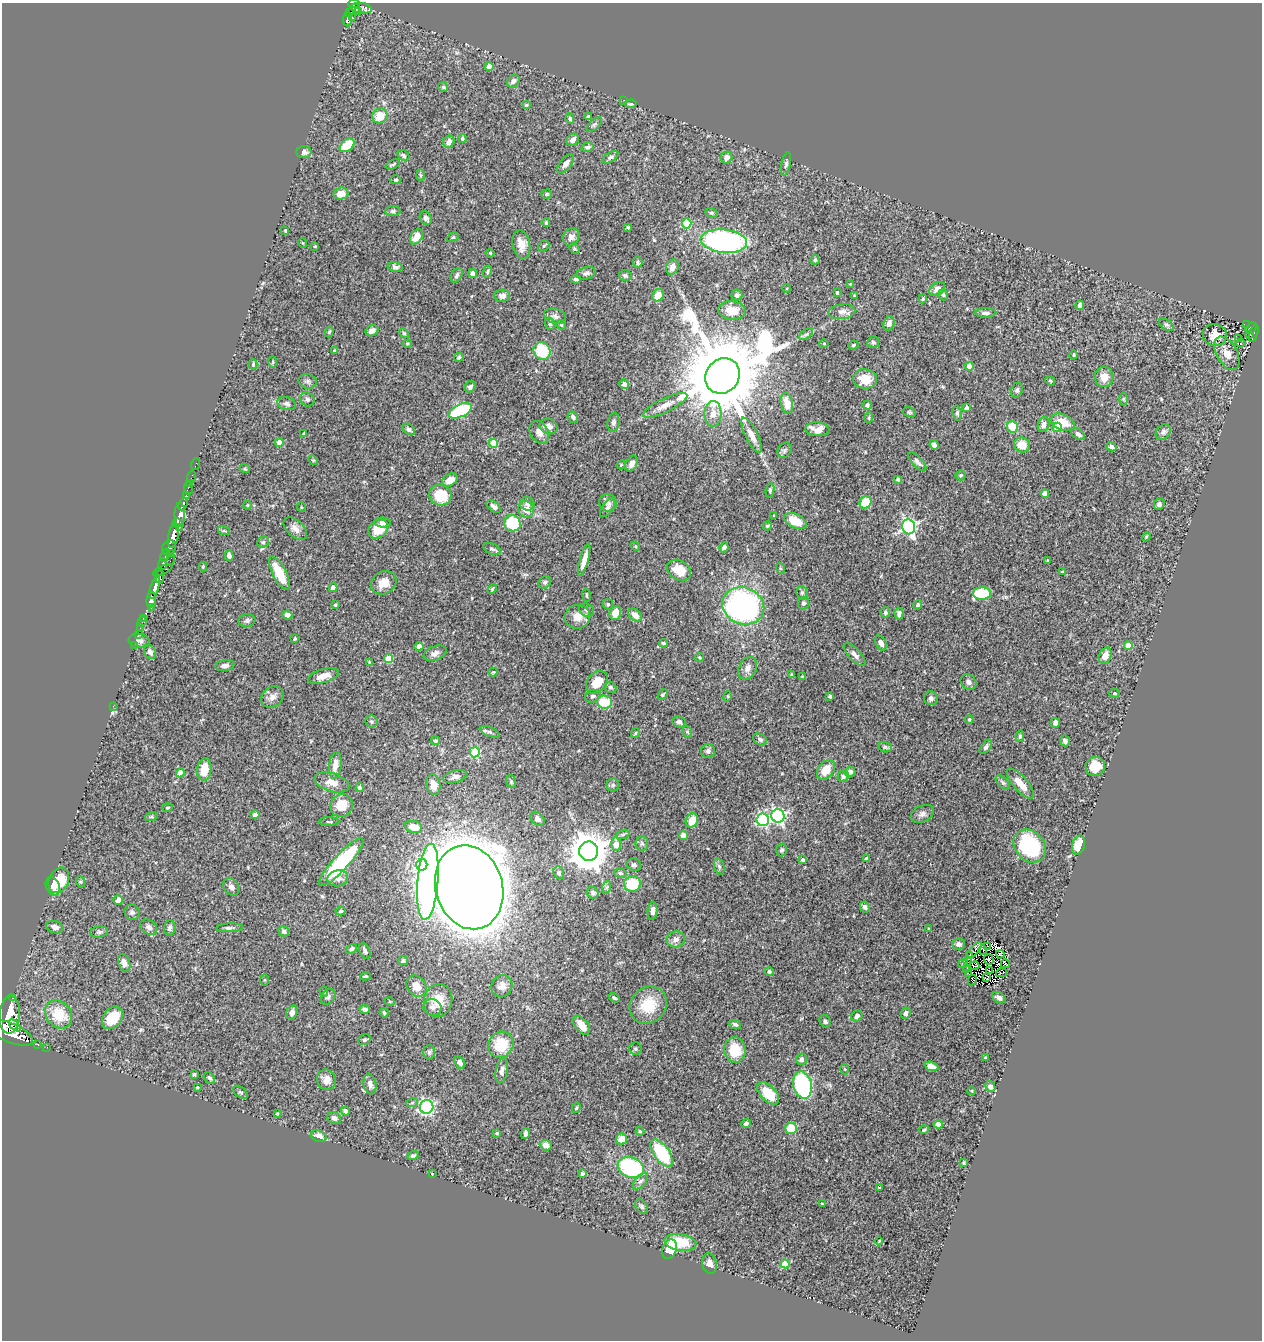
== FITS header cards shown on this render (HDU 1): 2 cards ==
NAXIS1  =                 1260
NAXIS2  =                 1338

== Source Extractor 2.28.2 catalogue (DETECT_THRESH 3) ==
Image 1260 x 1338 px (HDU 1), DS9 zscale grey, 1 PNG px = 1 image px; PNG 1264 x 1342 px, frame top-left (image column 1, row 1338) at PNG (2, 3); each listed source drawn as its Kron ellipse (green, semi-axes under 4 px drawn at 4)
Background 0.688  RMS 0.026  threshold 0.0779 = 3 sigma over >= 5 px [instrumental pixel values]
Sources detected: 447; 5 with non-positive FLUX_AUTO (blend fragments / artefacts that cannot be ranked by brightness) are neither listed nor drawn; the other 442 listed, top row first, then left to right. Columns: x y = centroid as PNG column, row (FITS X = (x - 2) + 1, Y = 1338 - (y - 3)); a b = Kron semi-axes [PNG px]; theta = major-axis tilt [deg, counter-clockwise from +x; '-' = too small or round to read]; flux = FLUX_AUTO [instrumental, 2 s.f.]
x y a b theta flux
354 4 6 3 -3 190
355 8 5 4 - 190
361 8 11 5 -8 190
359 12 3 3 - 31
350 13 4 3 - 96
352 18 2 2 - 19
348 19 7 4 86 180
489 66 4 4 - 15
513 81 7 5 44 6.1
443 87 5 5 - 2.7
624 100 2 2 - 3.8
631 104 6 4 4 3.6
526 105 4 3 - 1.9
380 116 8 7 - 28
588 117 4 4 - 4.9
570 118 5 4 - 4.1
594 124 9 5 42 3.3
462 138 4 4 - 2.2
573 140 7 5 43 7.8
449 142 6 5 - 8.2
347 145 8 5 39 48
588 147 6 4 14 3.8
304 152 8 6 0 6.3
403 155 6 5 - 3.6
610 157 8 5 30 4.5
727 158 6 5 - 10
393 164 7 4 24 2.3
566 164 11 5 51 9.9
786 164 12 4 78 4.5
420 175 6 4 -88 2.2
396 180 5 4 - 2.2
341 194 7 6 - 16
547 194 5 4 - 2.4
393 211 7 5 0 3.8
711 213 6 4 -21 3.2
426 218 7 5 -57 5.7
546 222 4 3 - 2.3
687 223 5 4 - 88
628 227 4 3 - 2
285 230 3 3 - 1.2
416 237 8 5 57 21
453 237 6 4 30 2.3
571 237 9 8 - 7.8
724 241 23 11 -6 380
303 243 5 3 - 1.3
521 244 14 8 -80 18
315 246 3 2 - 1.4
543 246 6 5 - 2.5
574 249 5 4 - 2.6
490 253 4 4 - 2
815 260 5 4 - 3.2
638 262 6 5 - 3.5
395 267 8 5 -14 4.6
672 267 8 6 65 10
488 271 6 4 71 2.4
473 273 4 4 - 10
586 273 10 6 13 5.9
457 275 8 5 58 5.1
625 275 6 5 - 3.1
576 279 5 4 - 3.9
850 284 3 3 - 1.2
787 288 4 3 - 1.3
937 289 9 6 35 9.5
837 293 4 3 - 1.8
658 295 6 5 - 18
737 295 5 5 - 5.8
943 295 6 4 -68 2.5
502 296 8 6 1 7.8
854 296 3 2 - 1.3
923 299 4 3 - 2.1
1080 305 5 3 - 3.8
732 310 14 9 -5 22
842 312 13 7 5 8.9
986 313 11 4 0 4.9
555 316 11 7 -18 6.2
889 323 7 5 74 7.6
550 324 6 5 - 3.3
561 325 5 4 - 1.9
1166 325 8 5 -36 3.6
1247 325 3 2 - 7.4
1251 328 6 4 46 69
372 331 7 5 32 9.1
329 332 6 4 72 2.4
404 333 5 4 - 2.4
1254 333 9 3 73 71
806 334 8 4 36 3.6
1250 334 4 3 - 8.9
1215 335 12 11 - 13
1239 339 3 3 - 2.2
873 342 6 6 - 3.3
824 343 5 3 - 1.5
1241 343 4 4 - 2.2
407 344 5 3 - 2.1
853 345 5 3 - 2.1
334 350 4 3 - 1.5
542 351 9 8 - 59
1227 353 18 10 -61 18
1074 355 4 3 - 1.7
459 357 5 4 - 3.4
273 362 6 4 88 2.1
253 364 5 4 - 1.7
969 366 4 4 - 19
723 376 18 16 53 40000
1104 377 10 9 - 17
865 379 12 9 -9 32
308 381 9 7 -13 5.3
1050 381 5 4 - 2.6
624 384 5 4 - 6.9
470 387 6 5 - 4.4
1017 390 7 6 - 4.3
307 399 7 6 - 4.8
1123 399 6 4 89 2.4
787 403 11 6 -80 21
287 404 9 6 -18 5.4
665 405 24 7 26 17
867 405 4 4 - 4.8
967 408 4 4 - 9.8
460 411 12 6 25 150
909 412 6 5 - 2.7
957 413 8 4 -80 4.1
713 414 13 8 89 15
573 417 6 5 - 4.1
869 418 5 4 - 2.3
613 422 9 6 78 6.6
1063 422 12 7 -23 29
1044 425 7 6 - 9.2
548 426 9 7 -24 10
1013 427 6 5 - 48
1057 427 4 4 - 71
409 429 7 5 -33 5.3
817 429 12 7 -5 15
539 432 12 8 -61 12
1163 432 8 6 47 5.9
304 434 4 3 - 2
1078 434 8 5 -35 4.9
752 435 19 6 -64 14
279 442 4 4 - 22
493 443 4 4 - 52
934 445 5 4 - 5.5
1022 445 8 7 - 22
1112 447 5 4 - 5.5
784 450 8 6 55 4.2
313 460 5 4 - 2
917 462 12 5 -47 6
196 464 6 2 71 8.1
632 464 8 5 64 9.1
621 465 4 3 - 1.4
245 469 5 3 - 1.8
961 475 5 5 - 2.6
191 477 6 2 71 8.2
898 479 4 3 - 4.6
450 480 8 6 32 17
190 483 2 2 - 4.9
188 488 7 3 -87 42
770 490 7 4 80 2.9
1045 494 4 4 - 17
440 495 11 10 - 55
186 496 4 3 - 130
866 502 6 5 - 48
608 503 9 8 - 7.4
183 504 6 3 68 140
527 504 7 6 - 6.8
1159 504 6 5 - 4.6
247 505 4 3 - 1.2
494 506 8 4 -40 5.4
301 507 5 3 - 1.5
608 508 10 5 55 5.5
526 509 8 7 - 18
180 515 12 5 89 780
774 515 3 2 - 1.1
795 521 12 7 -26 31
177 523 5 3 - 280
382 523 8 5 -4 5.3
512 523 8 8 - 71
767 526 4 4 - 2.4
180 527 3 2 - 110
909 527 7 6 - 420
295 529 14 8 -43 12
378 529 11 8 38 36
224 531 6 3 -18 2.1
173 535 12 5 79 1100
1146 537 4 3 - 1.7
263 542 6 5 - 3.3
635 546 5 4 - 1.8
724 547 5 4 - 5.6
169 548 8 6 65 430
492 549 9 5 -24 4.2
170 554 3 2 - 64
165 555 7 3 69 200
229 555 5 4 - 6.6
170 560 6 2 71 15
584 560 16 4 74 15
1048 561 4 3 - 2.7
163 564 6 4 83 290
203 567 5 4 - 1.9
780 568 6 3 -71 2
163 570 10 3 27 140
679 570 13 9 -33 27
1062 572 3 2 - 1.5
279 573 18 7 -63 48
160 576 6 4 -90 160
545 582 6 5 - 4.1
384 583 13 11 34 20
155 588 12 4 73 780
333 588 4 4 - 16
492 589 6 3 47 2
802 593 7 5 -77 3.6
982 593 9 6 -1 73
587 595 6 3 -80 2
151 600 7 4 85 540
803 603 6 5 - 4.2
608 604 5 5 - 2.4
335 605 3 3 - 2.8
918 605 5 4 - 2.6
743 606 21 18 -22 470
151 608 3 2 - 21
587 610 8 6 -32 4.3
885 612 5 5 - 4
615 613 7 5 72 19
899 614 6 4 -88 5.9
287 615 5 4 - 6.8
635 615 8 5 -44 14
578 617 12 12 - 19
144 618 3 2 - 13
247 621 8 6 6 4.2
142 622 5 3 - 19
140 628 2 2 - 8.4
138 634 2 2 - 7.6
295 639 3 2 - 2
139 641 11 7 -9 6.8
663 643 5 3 - 2.7
881 643 8 5 -60 8.4
134 645 3 2 - 13
1128 645 4 4 - 30
419 646 4 4 - 23
150 652 7 5 -63 5.5
435 653 12 7 21 9
855 655 14 6 -47 8.4
1105 656 8 6 63 15
700 658 4 4 - 2
389 659 4 4 - 51
369 662 4 3 - 1.3
225 666 9 5 8 7
747 668 12 8 62 11
493 672 4 4 - 1.6
791 675 4 3 - 2.4
323 676 16 6 16 17
803 676 4 3 - 1.9
597 682 12 9 49 29
969 682 8 7 - 5.9
610 687 6 5 - 4.8
1115 693 5 4 - 2.1
663 695 6 4 49 2.3
593 696 8 6 20 4.4
728 696 5 3 - 1.6
830 696 3 3 - 2.4
272 697 12 9 38 9.8
931 698 7 6 - 6.2
604 702 7 6 - 50
113 706 2 2 - 110
969 719 4 3 - 2.2
371 721 6 6 - 3.2
679 722 7 5 -25 5.2
1055 723 5 4 - 7.2
490 732 10 4 -23 4
688 732 6 4 -69 2.3
635 733 5 3 - 2
1020 736 6 4 82 2.8
760 739 7 5 -32 4.4
436 741 4 4 - 2.6
1065 741 5 5 - 6.4
885 747 7 5 -17 3.1
986 747 8 4 53 4.3
708 751 7 7 - 6
475 752 5 5 - 98
335 765 13 6 83 16
1095 766 10 9 - 31
204 769 11 7 84 31
826 770 11 7 54 29
850 772 5 5 - 6.6
180 773 4 4 - 26
843 776 6 5 - 5.1
455 777 12 6 15 6.8
332 782 18 9 -17 16
511 782 6 5 - 2.5
1003 783 9 4 -47 3.8
1020 784 19 7 -49 25
433 785 10 7 -78 15
613 785 6 6 - 4.1
360 788 4 4 - 5.2
341 805 11 11 - 32
167 808 5 3 - 2.1
922 814 12 8 26 8.2
255 815 4 4 - 6.8
778 816 7 6 - 340
151 817 6 4 18 2.6
538 819 8 6 -49 6.5
692 820 7 6 - 26
763 820 6 6 - 220
329 822 10 3 -1 2.5
414 827 9 6 -14 23
623 834 7 4 19 3
683 835 5 4 - 11
642 843 7 6 - 4.1
616 844 7 4 86 30
1078 845 10 6 73 38
1030 846 18 14 -46 170
782 850 6 5 - 3.8
589 851 9 9 - 4900
866 859 4 3 - 6.9
803 860 4 4 - 3.6
341 862 31 7 47 190
422 865 6 5 - 110
634 865 7 6 - 5
719 867 8 5 -71 4
559 873 6 5 - 3.1
620 873 6 4 -16 3
338 878 10 8 12 10
59 880 13 9 65 27
81 882 6 4 -71 2.3
428 882 38 10 85 870
632 884 8 7 - 58
53 886 10 6 -68 6.5
231 887 9 7 -52 8
469 887 43 33 -74 9600
607 887 7 4 70 3.1
593 893 6 5 - 5.3
118 900 5 4 - 7.6
865 907 6 4 -60 5
341 911 5 4 - 2.8
653 911 9 5 85 7.1
132 912 8 7 - 5.1
55 927 9 6 -18 7.3
149 927 9 6 -35 6.5
170 928 8 5 86 4
230 928 13 4 3 4.8
929 929 3 2 - 1.5
284 931 5 5 - 5.5
99 932 9 5 9 3.6
676 939 9 8 - 7.6
959 944 6 5 - 6.9
987 946 3 2 - 1.4
351 949 6 4 36 4.5
974 950 9 4 47 7.4
983 950 5 3 - 4.2
365 951 8 5 -64 4.4
1000 954 4 3 - 0.63
970 956 2 2 - 1.3
403 960 5 4 - 4
989 960 5 4 - 1.9
968 962 2 2 - 1.2
124 963 9 6 -70 7.9
963 964 5 4 - 1.7
1005 964 4 2 - 3.4
974 966 5 2 - 2
967 970 2 2 - 0.91
769 971 4 4 - 5.4
990 971 3 2 - 1.2
968 973 3 3 - 3.4
1001 973 5 2 - 2.7
365 976 5 4 - 2.1
987 978 4 2 - 2.4
265 980 5 3 - 1.5
972 980 5 2 - 2.6
416 986 11 9 -53 18
502 986 11 10 - 12
324 991 5 4 - 2.5
328 997 8 6 47 5.2
999 997 7 5 -31 6.4
12 998 3 2 - 44
614 998 6 4 -35 2.9
438 1001 17 14 74 32
390 1002 5 3 - 1.4
648 1005 19 17 46 53
433 1007 9 8 - 8
365 1009 5 4 - 4.7
292 1012 7 5 72 8
384 1013 5 3 - 2.1
906 1013 6 5 - 7.1
59 1014 15 12 -50 48
10 1015 19 10 86 2800
857 1016 6 5 - 5.2
113 1018 12 9 52 45
825 1021 7 5 -57 3.9
735 1024 6 4 -26 3.7
15 1025 7 4 -45 620
582 1025 11 6 -52 26
10 1033 23 9 -23 2900
364 1040 6 5 - 3.3
38 1045 3 2 - 3.9
501 1045 13 12 - 57
47 1047 2 2 - 5.7
635 1049 6 6 - 3
735 1050 12 11 - 47
429 1052 7 6 - 3.6
985 1058 3 3 - 1.5
801 1059 6 5 - 5.7
460 1062 7 4 -60 5.6
931 1066 7 4 -18 10
845 1069 5 3 - 1.5
502 1071 13 6 79 8.2
194 1074 3 3 - 2.4
209 1078 6 5 - 4.3
326 1080 10 9 - 14
370 1084 10 6 -79 8.4
803 1085 14 9 -76 210
990 1086 6 5 - 7.2
197 1087 3 3 - 1.4
972 1091 4 3 - 1.1
240 1092 8 5 -37 3.3
768 1093 14 7 -46 44
412 1103 6 3 20 2.4
427 1107 7 7 - 280
576 1108 5 3 - 2.3
345 1111 4 4 - 8.2
277 1113 3 2 - 1.8
334 1118 7 6 - 6.7
746 1124 5 4 - 4.4
938 1124 4 4 - 27
791 1128 6 5 - 40
924 1130 4 3 - 2.7
640 1131 4 4 - 2
497 1133 4 3 - 2
525 1134 5 3 - 4.1
319 1136 8 5 -22 13
621 1139 6 5 - 20
546 1145 6 5 - 11
662 1153 16 7 -54 100
413 1156 5 4 - 3.7
964 1163 3 3 - 2
631 1167 13 10 -21 170
432 1174 4 3 - 1.4
582 1174 4 4 - 3.7
640 1181 10 5 47 5.7
879 1188 3 3 - 1.7
822 1204 3 3 - 1.4
642 1206 8 5 -52 3.5
879 1241 4 2 - 1.5
680 1242 16 8 -9 49
669 1249 10 7 73 31
710 1263 10 7 -77 11
785 1264 4 4 - 39
At the frame edge (FLAGS 8, measured only in part): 2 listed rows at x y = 354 4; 10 1033
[5 non-positive-flux detections neither listed nor drawn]